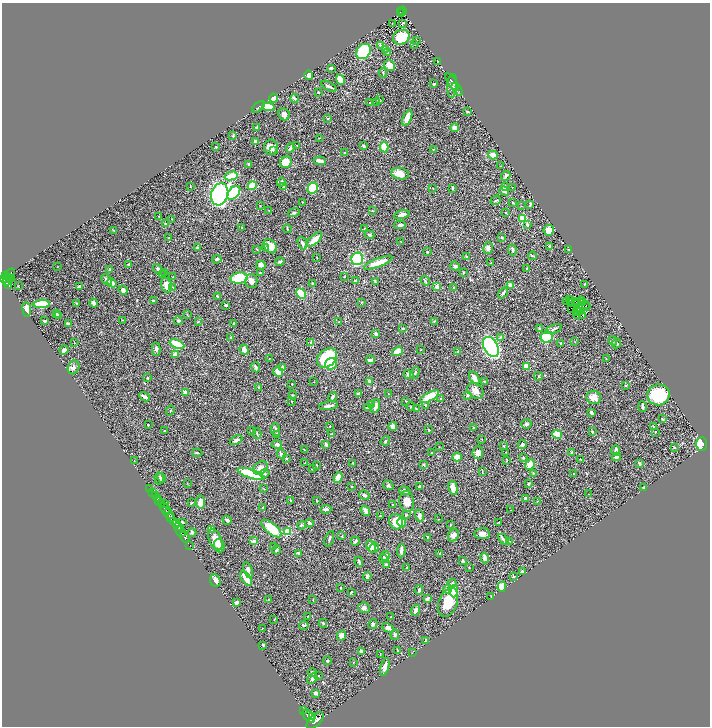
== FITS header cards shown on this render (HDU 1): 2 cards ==
NAXIS1  =                 1416
NAXIS2  =                 1448

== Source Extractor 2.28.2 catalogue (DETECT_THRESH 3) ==
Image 1416 x 1448 px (HDU 1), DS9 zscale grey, zoomed out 1/2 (1 PNG px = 2 x 2 image px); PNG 712 x 728 px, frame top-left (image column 1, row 1447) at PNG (2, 3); each listed source drawn as its Kron ellipse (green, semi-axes under 4 px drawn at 4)
Background 0.613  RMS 0.021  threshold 0.0639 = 3 sigma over >= 5 px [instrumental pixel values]
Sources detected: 464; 22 cannot appear on this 1/2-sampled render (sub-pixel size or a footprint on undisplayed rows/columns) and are neither listed nor drawn; the other 442 listed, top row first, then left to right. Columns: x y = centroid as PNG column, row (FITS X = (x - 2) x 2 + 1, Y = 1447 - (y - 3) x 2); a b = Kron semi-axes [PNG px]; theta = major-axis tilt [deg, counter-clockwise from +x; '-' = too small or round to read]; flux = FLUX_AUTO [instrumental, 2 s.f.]
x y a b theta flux
402 11 4 2 - 110
400 12 2 1 - 11
401 13 2 1 - 32
392 23 2 1 - 1
402 23 3 2 - 4.1
401 37 8 7 - 120
416 40 2 2 - 5.8
415 44 3 2 - 1.2
380 45 4 3 - 5.6
385 49 3 2 - 2.3
363 52 8 6 47 210
387 52 3 2 - 3.6
437 62 2 1 - 2.5
389 65 6 5 - 40
331 68 3 3 - 6.2
383 73 4 3 - 3.2
309 75 5 3 - 13
340 79 5 3 - 56
452 82 10 3 -57 8.7
434 84 2 2 - 4
329 86 8 2 -29 11
452 86 12 5 86 15
457 89 7 3 -53 7
318 92 2 2 - 3.3
274 98 4 3 - 27
294 98 4 3 - 11
379 100 3 2 - 2.6
370 103 2 2 - 3.9
376 103 3 2 - 2.4
258 107 7 2 40 3.6
268 107 6 4 -8 94
467 112 4 2 - 4.1
284 114 6 5 - 14
328 118 4 3 - 2.9
407 118 8 3 68 53
257 127 3 3 - 4.2
455 128 4 4 - 20
233 136 4 3 - 5.2
319 138 3 2 - 1.4
255 141 3 2 - 17
297 145 2 2 - 2.8
364 146 3 2 - 8.5
216 147 2 2 - 6.9
271 147 7 6 - 33
384 147 5 3 - 86
290 148 5 3 - 7.9
433 149 2 2 - 1.9
274 151 4 2 - 3
345 153 3 3 - 3.9
493 155 5 4 - 35
320 161 6 3 -6 22
286 162 6 5 - 55
248 164 4 3 - 3.2
501 166 2 2 - 2
400 174 9 5 -9 42
231 176 7 4 13 78
506 176 5 2 - 9.6
281 182 4 3 - 9.2
190 186 3 2 - 2
252 186 4 3 - 120
284 187 3 3 - 6.9
505 187 3 3 - 14
512 187 3 2 - 2
313 188 6 5 - 160
453 188 3 2 - 7.3
433 189 2 1 - 1.2
504 191 5 3 - 11
234 193 8 5 47 190
220 194 11 8 72 760
496 200 5 2 - 4.2
302 202 2 2 - 1.2
513 202 4 3 - 2.3
530 205 4 2 - 4.9
260 206 3 2 - 1.8
521 206 3 2 - 1.4
269 211 3 2 - 1.9
372 211 3 2 - 2.2
294 213 6 3 19 6.3
506 213 3 2 - 2.5
402 215 8 3 14 21
159 216 2 2 - 1.5
523 218 3 3 - 160
172 219 2 2 - 1.5
165 224 3 2 - 4.7
400 225 6 3 2 8.8
527 225 4 3 - 8.8
242 228 2 2 - 1.8
287 228 4 2 - 2.9
364 228 2 2 - 1.3
114 230 2 2 - 1.8
549 230 5 5 - 53
369 235 5 4 - 6.9
502 237 3 3 - 3.9
169 238 4 4 - 5.2
314 239 10 4 42 38
401 242 2 1 - 1.7
302 243 6 3 -70 10
270 246 8 5 -53 43
550 247 3 2 - 9.7
198 248 3 3 - 5.9
266 248 4 3 - 4.7
488 248 6 4 77 11
257 249 3 2 - 2.5
568 249 3 3 - 2.9
512 250 5 3 - 8.7
427 252 4 3 - 3.3
533 256 4 2 - 2.8
317 257 2 2 - 1.8
466 257 3 2 - 3.1
217 259 4 3 - 8.4
357 259 6 5 - 510
280 262 4 3 - 6.6
378 263 15 3 21 65
491 263 3 2 - 3
128 264 3 3 - 3.7
261 265 4 4 - 16
455 266 5 4 - 7.2
57 267 2 2 - 0.94
158 269 5 4 - 5.4
526 269 3 2 - 3.9
110 270 4 3 - 4.2
165 273 2 2 - 2.2
260 273 3 2 - 3.1
463 273 3 2 - 3.9
9 274 6 3 46 120
163 275 2 2 - 4.7
6 276 3 2 - 240
344 276 3 2 - 3.1
8 277 3 1 - 110
173 277 2 2 - 1.9
239 278 8 5 8 130
5 279 5 3 - 450
9 279 2 1 - 47
12 279 3 2 - 3.2
107 280 6 3 -44 12
251 281 7 6 - 21
355 281 2 2 - 3
375 281 4 3 - 3.8
425 281 5 3 - 5.2
7 283 3 1 - 200
112 283 5 3 - 17
313 283 3 2 - 2.2
585 284 3 2 - 2.4
8 285 4 2 - 200
166 285 8 5 -74 34
510 285 4 3 - 31
18 286 3 2 - 1.8
79 286 3 3 - 11
173 287 2 1 - 1.5
437 287 3 3 - 19
454 288 3 2 - 2.5
123 290 5 3 - 28
503 293 6 3 53 7.5
301 294 5 4 - 140
217 296 3 2 - 2.4
569 300 2 1 - 2.8
581 300 2 1 - 1.4
153 301 3 2 - 3.6
362 302 3 3 - 2.8
567 302 2 1 - 2
576 302 2 1 - 2.2
94 303 4 3 - 19
570 303 2 1 - 1.7
583 303 4 1 - 0.55
41 304 8 3 4 180
77 304 3 2 - 2.6
577 304 2 2 - 0.27
226 305 3 3 - 5.3
586 305 2 1 - 1.3
586 306 2 1 - 2
580 308 2 1 - 0.5
27 309 7 4 -82 44
572 309 2 1 - 0.72
576 312 3 1 - 1.5
581 312 2 1 - 1.9
57 314 4 2 - 3.1
59 315 4 3 - 3.7
187 315 3 2 - 2.4
577 315 2 1 - 1.3
583 315 2 1 - 1.4
122 320 4 2 - 2.3
45 321 3 2 - 14
178 321 4 4 - 5
434 321 3 2 - 2.7
198 322 3 2 - 1.8
339 322 3 2 - 4.6
234 323 4 3 - 4.9
69 324 4 3 - 13
403 328 3 2 - 3
539 328 4 3 - 4.3
554 329 8 3 22 7.8
376 334 3 2 - 8.8
500 337 4 3 - 3.4
546 337 6 5 - 270
231 338 3 2 - 2.3
613 341 5 3 - 4.8
575 342 3 2 - 1.8
74 343 4 1 - 1.7
311 343 3 3 - 6.7
561 343 3 2 - 3.9
617 343 5 4 - 5.1
177 344 8 4 -23 130
491 347 11 7 -60 1000
156 349 6 4 89 7.9
64 350 5 3 - 14
244 350 5 4 - 16
420 350 2 2 - 3
397 351 6 3 35 70
458 351 4 2 - 2.6
175 355 4 3 - 26
327 358 11 8 40 260
269 359 3 2 - 1.3
606 359 3 2 - 2.5
371 360 4 2 - 12
331 364 6 5 - 130
526 366 3 3 - 52
73 367 7 5 65 14
256 367 5 3 - 9.2
283 367 3 3 - 24
278 372 5 4 - 34
415 373 6 2 65 5.1
408 375 5 4 - 16
538 376 4 2 - 2.5
147 378 3 3 - 2.4
474 378 7 3 -55 27
370 381 4 2 - 17
314 382 2 2 - 1.1
485 382 4 2 - 4
292 384 2 2 - 1.9
625 386 3 2 - 2.3
258 387 3 3 - 3.4
475 391 9 6 -39 24
186 392 4 3 - 21
358 394 4 3 - 8.5
388 394 3 2 - 1.8
293 395 4 2 - 2.4
468 395 3 3 - 7.6
659 395 11 10 - 200
145 397 6 3 -30 14
332 397 4 3 - 7
429 397 10 4 29 90
594 397 7 6 - 26
441 399 2 2 - 2.6
292 401 3 2 - 2.6
406 401 4 2 - 2.6
372 405 3 3 - 4.2
426 405 4 3 - 6.7
329 406 9 3 9 15
375 406 7 4 78 20
411 406 4 3 - 3.1
642 407 5 2 - 14
367 408 3 2 - 4.1
416 409 3 2 - 2.3
170 411 5 1 - 1.9
591 412 3 3 - 8.8
662 419 3 2 - 3.5
526 424 5 4 - 7.2
148 425 2 2 - 2.5
330 426 3 3 - 3.5
393 426 4 4 - 12
653 426 2 2 - 2
473 428 2 2 - 4.3
275 430 6 3 -83 8.4
429 430 3 2 - 3.5
165 431 2 2 - 1.8
252 431 4 2 - 3.7
592 431 3 2 - 9
655 432 2 2 - 1.6
257 433 5 2 - 3.6
276 434 3 3 - 3.5
332 434 4 3 - 2.7
557 434 5 4 - 58
482 439 2 1 - 1.3
236 440 7 3 29 10
385 441 5 3 - 4.4
277 444 5 4 - 9.6
326 444 3 2 - 14
522 444 4 3 - 11
702 444 7 5 87 96
504 446 3 2 - 3.7
439 447 3 2 - 1.3
674 447 2 2 - 4.4
304 449 2 2 - 1.4
616 450 5 3 - 13
506 452 3 2 - 1.7
572 452 3 2 - 7.3
197 453 5 2 - 4.9
432 453 2 2 - 1.7
478 453 6 5 - 25
281 454 5 2 - 17
457 457 5 4 - 44
616 457 4 3 - 8.1
523 458 3 2 - 4.1
286 459 2 2 - 6.7
581 459 2 2 - 1.2
507 460 4 2 - 2.1
134 461 3 2 - 1.4
305 463 2 1 - 1.7
353 463 3 2 - 3.2
530 464 5 4 - 46
640 464 3 2 - 6.7
316 465 3 3 - 4.5
423 465 2 2 - 6.4
260 468 8 6 37 20
313 468 3 3 - 5.8
482 472 4 1 - 2
533 473 2 2 - 2.2
251 474 14 4 -19 310
264 474 5 4 - 7
573 474 3 2 - 2.1
338 477 5 3 - 58
159 478 6 4 -85 6.6
161 478 5 4 - 6.5
187 483 2 2 - 1.4
528 484 4 3 - 4.6
388 485 5 4 - 5.5
352 486 2 2 - 3.2
419 486 3 2 - 6.3
644 487 3 2 - 4.1
150 488 2 1 - 35
453 488 7 4 -76 52
264 489 3 2 - 2
405 491 6 2 -16 7.9
153 492 2 2 - 110
589 494 2 1 - 1.6
155 495 3 3 - 260
364 495 5 3 - 11
525 498 3 2 - 6
157 499 2 1 - 280
291 500 2 2 - 3.7
159 501 4 2 - 510
317 501 3 2 - 2.3
201 502 6 4 84 24
407 502 10 7 -80 39
537 502 3 1 - 1.5
161 503 3 2 - 460
191 503 4 3 - 3.8
164 504 2 1 - 100
392 504 3 2 - 2.9
263 507 3 2 - 3.1
165 509 6 3 -55 1700
326 509 5 4 - 8.6
511 510 2 1 - 1.2
365 511 6 3 -56 20
169 514 6 3 -48 820
406 514 4 3 - 3.5
380 516 3 2 - 3.1
419 516 6 3 -76 14
170 517 3 1 - 320
438 519 2 1 - 1.4
227 520 5 3 - 13
174 522 4 3 - 660
182 522 4 3 - 5.9
396 522 8 6 -62 92
498 522 3 2 - 1.9
309 523 4 2 - 12
402 523 4 4 - 40
176 524 4 2 - 360
301 525 4 4 - 4.3
450 525 2 2 - 3
178 527 4 2 - 270
271 528 12 5 -39 120
211 529 3 3 - 23
180 532 6 2 -51 980
287 532 3 3 - 160
192 533 5 3 - 6
482 534 7 5 5 18
453 535 6 5 - 18
342 536 3 2 - 2.6
184 537 6 2 -53 1300
427 537 2 2 - 2.3
329 539 8 3 71 6.1
503 539 6 3 -43 8.5
215 540 11 6 -66 55
253 541 2 2 - 52
355 541 4 3 - 5.8
509 541 3 2 - 1.7
190 545 2 1 - 25
219 546 7 5 -71 25
274 546 3 3 - 3.5
371 546 6 4 -65 20
374 548 5 4 - 7.9
276 550 4 2 - 4
401 551 7 2 85 17
298 553 4 3 - 5.2
439 553 3 2 - 2.1
385 556 5 3 - 22
485 558 5 3 - 18
383 559 4 4 - 7.1
463 561 3 2 - 5.8
359 562 5 2 - 9.3
386 565 3 3 - 8
469 567 2 2 - 2.6
407 568 3 2 - 2.4
248 570 8 3 -72 20
522 571 3 2 - 8.2
367 576 4 3 - 8.8
513 577 3 3 - 3.2
246 578 8 3 -54 63
215 581 6 5 - 21
452 583 4 3 - 5.1
502 587 5 4 - 52
341 588 4 3 - 2.8
447 589 5 3 - 6.2
419 590 4 3 - 6.8
454 591 6 3 89 110
351 592 3 2 - 3.6
491 597 2 1 - 2.1
427 598 4 3 - 10
269 599 2 2 - 3.7
313 600 3 2 - 1.5
448 602 15 9 70 98
236 603 4 3 - 12
364 608 6 5 - 13
416 610 5 3 - 20
308 616 2 2 - 1.4
391 617 3 2 - 2.4
274 619 2 2 - 1.2
323 623 4 2 - 5
373 624 5 3 - 5.7
304 625 4 2 - 5.4
262 628 3 2 - 1.8
388 628 6 4 -26 16
341 635 5 4 - 22
395 635 5 4 - 6.7
425 640 3 2 - 1.8
263 645 3 2 - 5.2
361 651 4 3 - 12
397 651 3 2 - 1.9
412 653 2 1 - 1.1
380 655 2 1 - 1.2
327 661 4 3 - 5.9
353 662 3 2 - 2.2
385 667 9 3 76 26
312 673 4 3 - 8
318 676 2 1 - 2.1
312 679 6 4 37 9.9
316 693 4 3 - 9.7
304 711 2 1 - 72
309 716 8 4 -48 3000
313 717 3 2 - 460
315 721 10 5 43 3800
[22 sub-pixel or undisplayed-footprint detections neither listed nor drawn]